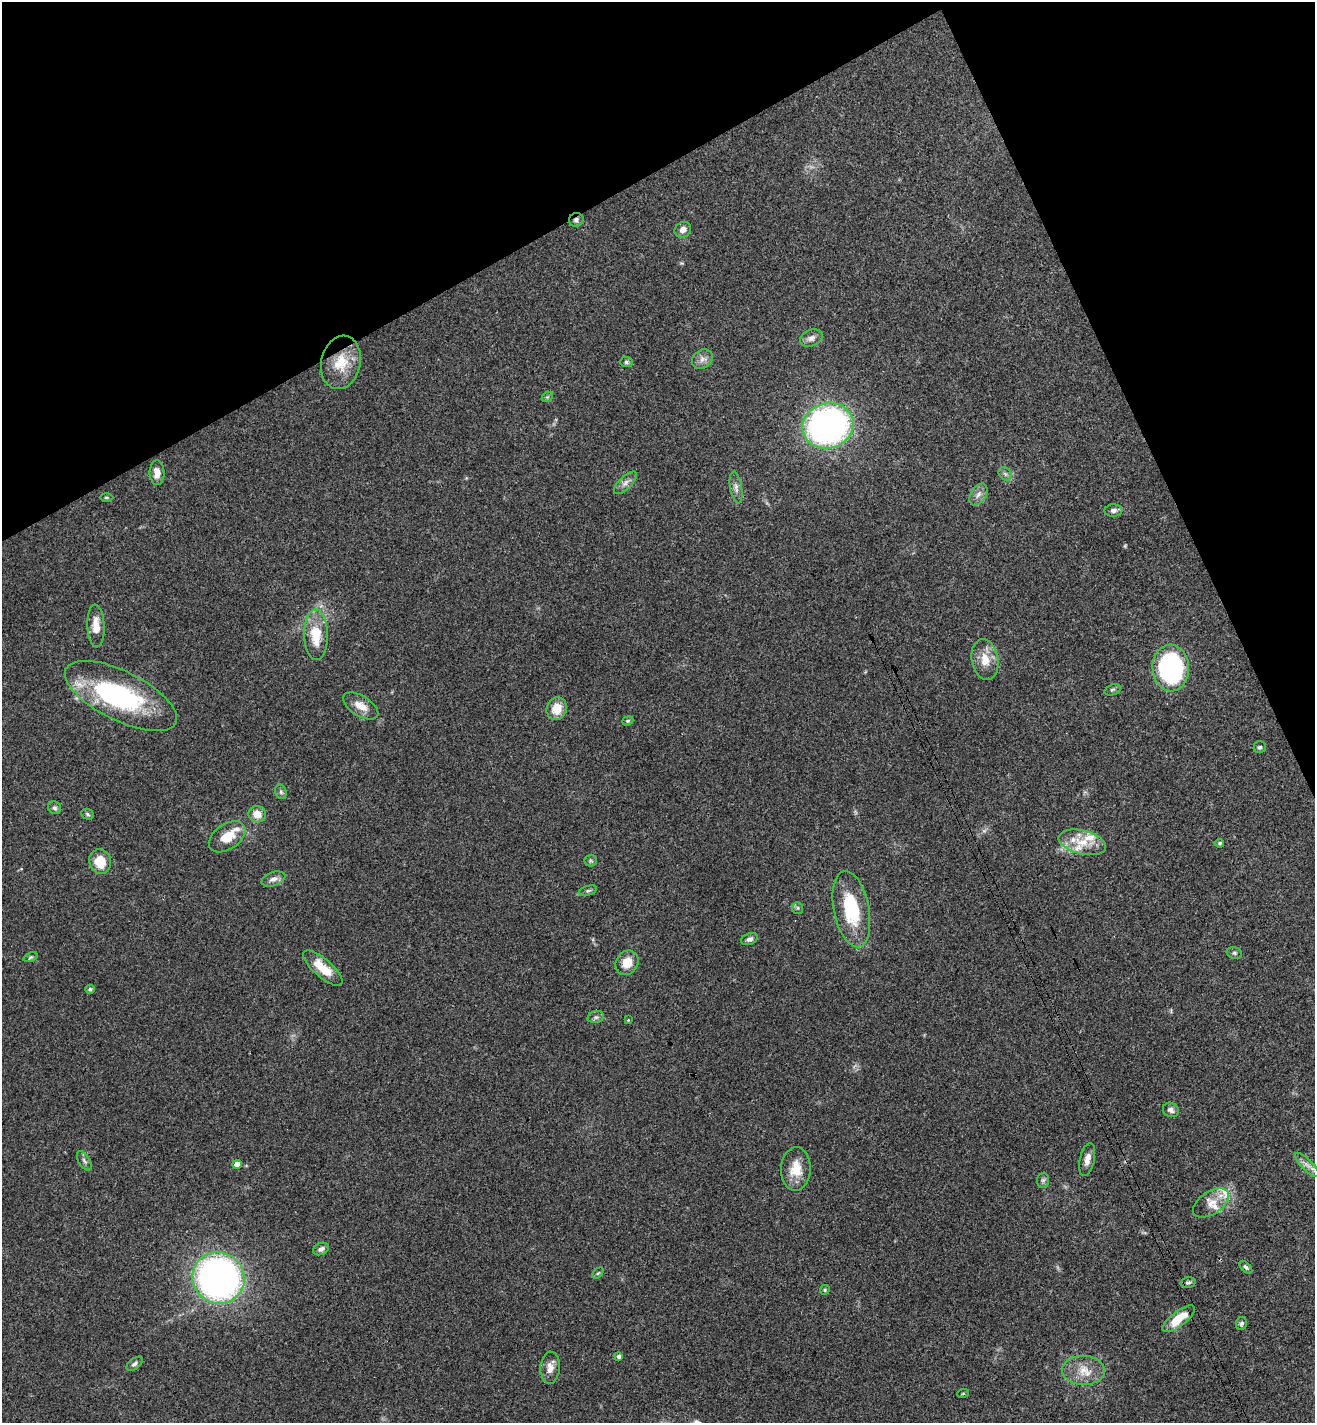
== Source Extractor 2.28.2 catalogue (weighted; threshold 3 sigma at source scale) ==
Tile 3 of 4 x 4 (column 3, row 1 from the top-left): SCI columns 2799-4111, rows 4300-5720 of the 5732 x 5755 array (HDU 1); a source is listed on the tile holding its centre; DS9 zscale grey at full resolution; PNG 1317 x 1425 px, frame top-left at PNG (2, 2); each listed source drawn as its Kron ellipse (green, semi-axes under 4 px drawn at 4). Shown black and unused: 22% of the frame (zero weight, under 3 of 4 exposures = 4% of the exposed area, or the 3 px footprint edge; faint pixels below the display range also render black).
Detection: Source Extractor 2.28.2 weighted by HDU 2 'WHT'; one run over the whole footprint, this tile lists its part. Background 0.0388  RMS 0.0047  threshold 0.021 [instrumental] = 3 sigma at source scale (4.5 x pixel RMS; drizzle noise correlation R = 1.50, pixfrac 1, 0.05/0.05 arcsec/px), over >= 5 px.
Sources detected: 75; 2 too faint to see at this stretch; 1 inside a brighter object's white glare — neither listed nor drawn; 5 inside a brighter listed object's ellipse — not listed separately; the other 67 listed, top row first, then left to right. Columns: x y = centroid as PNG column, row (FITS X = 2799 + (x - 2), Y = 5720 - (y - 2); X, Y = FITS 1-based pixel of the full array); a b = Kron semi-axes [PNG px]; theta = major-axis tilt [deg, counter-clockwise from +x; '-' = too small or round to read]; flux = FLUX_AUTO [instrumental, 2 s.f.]
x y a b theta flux
576 220 7 6 - 1.5
683 230 8 7 - 3
811 338 12 8 22 2.6
702 359 11 9 37 2.7
341 362 27 19 77 14
626 362 6 5 - 0.92
547 397 6 4 43 0.75
828 426 26 22 16 170
157 473 12 7 -89 4
1005 474 7 5 -45 1.2
625 483 15 6 45 2.6
736 488 16 6 -80 2.3
978 495 12 7 58 2.7
106 497 7 3 0 0.57
1113 510 9 6 1 1.6
96 626 21 8 -87 6.7
316 635 25 12 -89 14
985 660 21 13 -79 7.7
1171 668 23 18 -87 88
1112 690 8 5 18 0.89
121 696 61 24 -26 65
361 706 20 10 -32 5.7
557 709 11 10 - 8.1
628 721 6 4 21 0.63
1260 747 6 6 - 1.1
281 792 7 5 -75 1.1
55 808 7 6 - 1.1
88 814 6 5 - 0.76
257 814 9 8 - 5.1
227 837 20 12 35 9
1082 842 24 12 -14 9.2
1220 843 4 4 - 0.75
100 861 12 10 -73 11
591 861 6 5 - 0.8
273 879 12 7 20 2.5
588 891 9 4 18 1.1
798 908 6 5 - 0.84
851 909 39 17 -79 28
749 939 9 5 22 1.5
1234 953 8 5 -17 1
30 957 7 4 20 0.74
627 963 13 11 58 7.3
323 968 25 9 -41 10
90 989 4 4 - 0.74
596 1017 8 6 14 1.4
628 1020 3 3 - 0.38
1171 1110 8 7 - 1.8
1087 1159 17 7 78 3.5
84 1161 11 5 -58 1.5
237 1164 4 4 - 4.8
1307 1165 16 5 -45 3
796 1169 22 15 88 9.5
1043 1180 7 6 - 1.1
1211 1203 20 11 34 6.3
321 1249 8 6 24 1.7
1246 1267 8 4 -44 1
598 1273 7 4 44 0.62
218 1278 26 25 - 220
1188 1283 7 5 12 0.99
825 1290 5 4 - 0.62
1179 1319 20 7 38 11
1241 1323 6 5 - 0.98
619 1356 4 4 - 1.6
135 1364 9 5 38 1.4
550 1368 16 9 87 3.9
1083 1370 21 14 -1 8.5
963 1393 6 3 20 0.45
Overlapping masked pixels (flux is a lower limit): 1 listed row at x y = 576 220